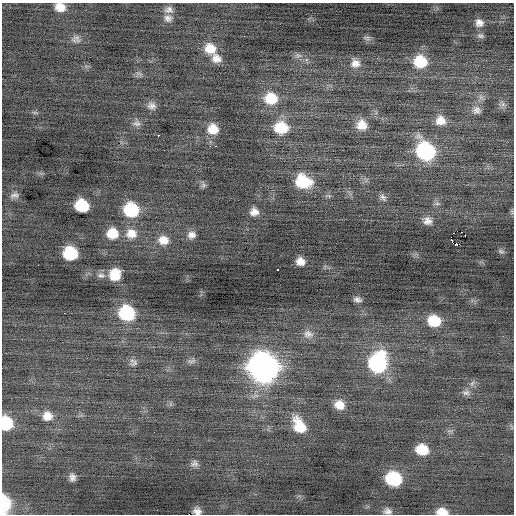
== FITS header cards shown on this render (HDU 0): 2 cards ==
NAXIS1  =                  512 / Axis length
NAXIS2  =                  512 / Axis length

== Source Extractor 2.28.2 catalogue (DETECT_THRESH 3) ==
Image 512 x 512 px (HDU 0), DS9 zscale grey, 1 PNG px = 1 image px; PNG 516 x 516 px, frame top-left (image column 1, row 512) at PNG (2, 3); no overlay
Background -0.0636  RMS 0.9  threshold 2.69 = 3 sigma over >= 5 px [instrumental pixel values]
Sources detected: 74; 1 with non-positive FLUX_AUTO (blend fragments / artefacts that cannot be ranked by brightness) is not listed; the other 73 listed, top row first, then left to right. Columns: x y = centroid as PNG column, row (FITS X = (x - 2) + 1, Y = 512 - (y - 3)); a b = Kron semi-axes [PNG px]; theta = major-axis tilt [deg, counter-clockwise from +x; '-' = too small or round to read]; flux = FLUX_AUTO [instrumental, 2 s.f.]
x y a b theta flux
60 7 11 9 -14 650
169 10 11 9 7 320
168 18 11 10 - 340
479 23 10 9 - 350
480 36 9 6 -6 150
77 38 13 8 -47 280
367 38 10 6 -6 170
210 48 14 12 -36 970
298 55 11 7 -7 250
216 58 13 11 -32 540
306 60 3 3 - 160
420 62 14 13 - 1900
355 63 13 12 - 530
139 73 10 4 -13 150
271 98 16 14 -6 1700
503 104 7 6 - 200
152 106 12 10 -19 350
477 110 12 12 - 420
35 113 6 4 -18 94
440 120 12 11 - 720
137 123 11 8 -5 280
362 125 12 11 - 820
281 128 17 14 -3 1800
213 129 12 12 - 920
158 135 3 2 - 540
215 146 3 2 - 370
425 151 15 13 -51 8100
303 181 16 13 -20 2500
203 185 8 6 46 150
14 195 11 7 4 240
383 197 11 7 -44 210
437 203 7 4 0 130
82 206 11 9 -20 2300
131 210 13 12 - 3300
512 211 9 3 -77 83
254 212 10 9 - 430
428 221 12 11 - 430
112 233 12 11 - 1200
131 234 15 13 -10 810
191 235 11 9 14 370
465 235 2 2 - 450
451 238 5 3 - 510
163 240 13 10 -6 720
455 244 3 3 - 500
501 251 9 5 -13 120
70 253 11 10 - 2800
300 261 8 7 - 470
278 269 3 2 - 360
115 274 12 11 - 1200
101 275 12 7 -3 310
357 300 9 6 -12 230
127 313 13 12 - 4300
434 321 12 10 -16 1700
308 334 15 11 -8 500
192 361 13 6 11 210
135 363 15 8 29 260
378 363 17 15 70 7400
263 367 16 15 - 48000
472 383 9 5 64 180
466 393 11 8 6 280
339 405 11 10 - 720
47 416 13 13 - 730
6 423 12 10 -81 2700
299 425 20 13 -61 1600
422 449 12 10 -12 1500
195 464 10 9 - 250
72 477 10 8 -84 300
394 479 12 11 - 4000
4 503 13 7 -87 3200
157 510 2 2 - 86
197 511 7 6 - 310
388 511 10 7 -6 260
442 512 12 7 -4 680
At the frame edge (FLAGS 8, measured only in part): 5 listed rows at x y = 60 7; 6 423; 4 503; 197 511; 442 512
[1 non-positive-flux detection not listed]